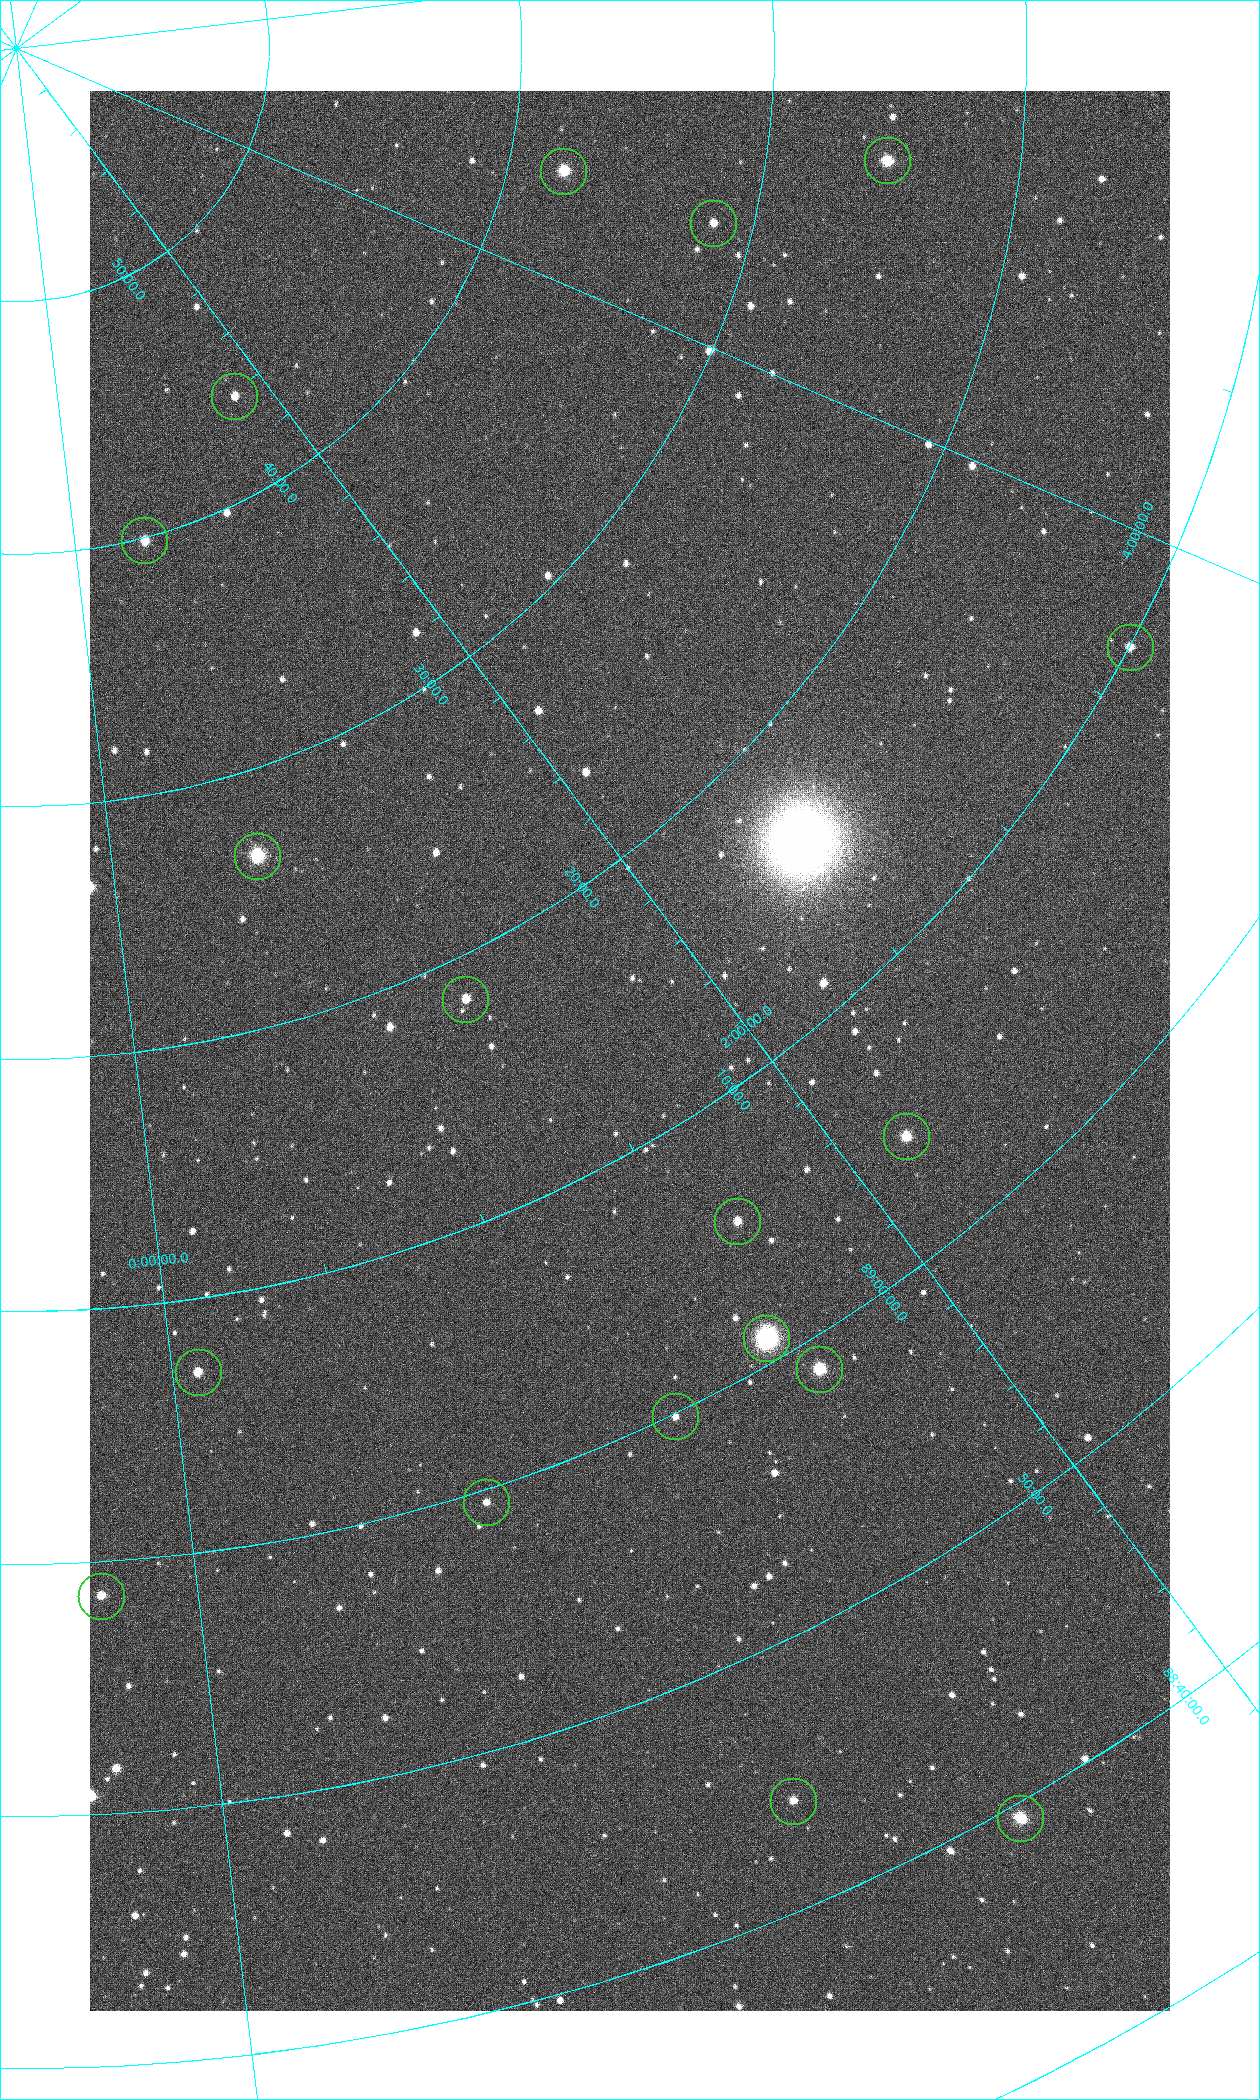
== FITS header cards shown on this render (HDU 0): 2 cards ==
NAXIS1  =                 1080 / length of data axis 1
NAXIS2  =                 1920 / length of data axis 2

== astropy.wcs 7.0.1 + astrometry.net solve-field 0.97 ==
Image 1080 x 1920 px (HDU 0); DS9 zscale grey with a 90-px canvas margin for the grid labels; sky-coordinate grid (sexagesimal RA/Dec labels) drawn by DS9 from the SOLVED WCS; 18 Tycho-2 reference stars matched to detected sources circled (green)
Header WCS: none
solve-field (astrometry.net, Tycho-2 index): SOLVED blind (the file carries no WCS)
Solved WCS: RA---TAN-SIP/DEC--TAN-SIP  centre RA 01:38:58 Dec +89:13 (24.74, +89.22 deg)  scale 2.37 arcsec/px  FOV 42.7' x 76.0'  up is +31 deg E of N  parity flipped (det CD > 0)
(file carries no celestial WCS; the grid is the blind solution)
Tycho-2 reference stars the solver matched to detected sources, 18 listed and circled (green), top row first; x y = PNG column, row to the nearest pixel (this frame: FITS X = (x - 90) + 1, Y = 1920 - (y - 91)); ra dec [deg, ICRS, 3 dp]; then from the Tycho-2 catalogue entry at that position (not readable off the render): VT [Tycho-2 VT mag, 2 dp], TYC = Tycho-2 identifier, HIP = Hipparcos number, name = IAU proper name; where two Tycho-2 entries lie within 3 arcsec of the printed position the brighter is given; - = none
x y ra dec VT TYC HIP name
887 160 75.971 +89.421 9.41 4629-33-1 - -
563 171 70.692 +89.630 9.34 4629-37-1 - -
713 223 69.250 +89.526 11.02 4629-45-1 - -
234 396 25.399 +89.729 11.04 4627-64-1 - -
144 540 7.906 +89.665 10.51 4627-6-1 - -
1130 647 55.017 +89.166 11.19 4628-70-1 - -
257 856 9.931 +89.444 8.22 4627-49-1 3128 -
465 999 18.559 +89.307 10.52 4627-75-1 - -
906 1136 32.549 +89.073 9.84 4628-149-1 - -
737 1221 24.867 +89.092 10.76 4627-125-1 - -
766 1338 23.461 +89.016 6.47 4627-259-1 7283 -
819 1369 24.587 +88.980 9.00 4627-86-1 - -
198 1372 1.117 +89.118 10.41 4627-24-1 - -
675 1416 19.000 +88.998 11.53 4627-46-1 - -
486 1502 11.209 +88.992 11.71 4627-72-1 - -
101 1596 356.433 +88.977 10.64 4662-137-1 - -
793 1801 17.187 +88.735 11.22 4627-80-1 - -
1020 1818 22.838 +88.657 9.18 4627-37-1 - -